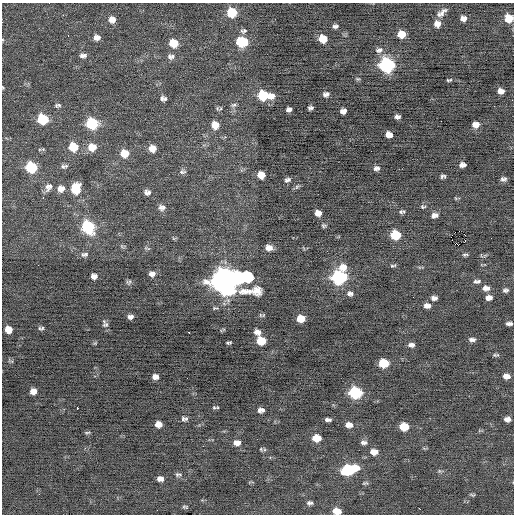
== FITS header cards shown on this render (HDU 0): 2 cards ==
NAXIS1  =                  512 / Axis length
NAXIS2  =                  512 / Axis length

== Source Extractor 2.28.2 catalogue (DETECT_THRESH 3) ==
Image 512 x 512 px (HDU 0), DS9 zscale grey, 1 PNG px = 1 image px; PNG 516 x 516 px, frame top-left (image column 1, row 512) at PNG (2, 3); no overlay
Background -0.0436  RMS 0.77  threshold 2.32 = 3 sigma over >= 5 px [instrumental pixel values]
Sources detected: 141; all 141 listed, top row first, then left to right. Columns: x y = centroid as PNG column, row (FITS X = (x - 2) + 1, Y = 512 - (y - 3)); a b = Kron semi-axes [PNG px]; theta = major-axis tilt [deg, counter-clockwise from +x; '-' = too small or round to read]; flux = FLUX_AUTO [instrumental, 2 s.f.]
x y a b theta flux
232 13 8 7 - 1500
442 13 13 6 41 290
463 18 6 5 - 270
509 18 7 7 - 900
112 19 8 7 - 330
437 24 8 7 - 330
335 26 6 5 - 130
244 31 9 6 5 130
401 34 7 6 - 670
68 36 2 2 - 32
98 37 7 5 -80 150
95 38 8 5 -78 200
323 39 7 6 - 870
242 42 10 8 -1 1700
173 43 8 7 - 1000
379 50 11 7 16 190
83 55 9 6 4 190
169 57 9 6 -84 140
172 57 8 5 62 130
387 65 8 8 - 8700
449 80 5 3 - 73
3 87 3 2 - 50
501 91 6 5 - 310
326 94 7 5 13 160
264 95 12 7 -6 2600
162 99 8 4 -82 110
165 99 6 5 - 120
512 100 2 2 - 84
58 105 8 5 10 120
233 105 8 5 16 110
217 108 6 4 -73 73
311 108 5 4 - 130
289 109 5 4 - 160
343 111 6 5 - 260
397 117 6 4 6 160
42 119 8 7 - 2700
92 124 8 7 - 3500
215 125 8 7 - 580
476 125 7 6 - 360
389 134 6 5 - 370
73 147 9 8 - 1300
92 147 10 8 3 730
152 148 8 7 - 510
124 153 9 8 - 840
462 165 6 5 - 220
63 166 8 7 - 140
31 167 8 7 - 3200
376 168 7 5 3 170
182 172 10 6 1 150
261 175 7 6 - 620
443 176 5 4 - 120
503 179 5 4 - 140
287 180 8 5 19 150
48 187 12 9 55 330
297 187 7 5 46 100
60 188 9 5 89 240
62 188 8 6 72 210
76 189 10 8 78 1400
147 192 9 7 -9 220
43 197 3 3 - 41
423 207 8 5 -1 90
162 208 9 7 -4 230
404 211 5 3 - 52
401 212 6 6 - 91
318 213 6 5 - 330
434 215 8 6 11 220
324 225 6 5 - 92
88 227 9 8 - 4700
395 235 7 7 - 1900
465 235 2 2 - 33
451 237 2 2 - 31
465 240 3 2 - 63
457 245 5 3 - 1200
122 246 8 4 -4 81
147 248 9 3 -15 72
269 248 8 6 -4 330
84 254 10 6 7 170
465 255 7 4 5 90
393 266 8 4 12 81
343 267 10 8 17 610
152 274 7 6 - 240
94 276 7 6 - 220
339 277 8 8 - 7200
225 281 18 11 -4 58000
475 281 7 5 -36 110
478 281 5 4 - 79
129 282 8 6 50 120
486 288 9 6 -2 280
506 290 7 5 1 130
350 294 8 6 -7 180
434 298 7 5 1 210
489 298 7 5 2 300
427 306 7 5 0 270
260 315 7 5 -57 88
130 317 6 5 - 180
301 319 7 6 - 770
509 324 6 3 1 160
105 325 9 7 16 140
42 328 7 5 51 90
8 329 6 6 - 600
189 332 3 2 - 240
257 332 7 6 - 300
472 339 7 4 -3 170
261 341 7 6 - 1200
95 343 6 4 44 58
229 343 5 3 - 82
411 345 7 5 1 190
496 355 8 4 7 88
383 363 8 6 -3 1700
506 376 7 5 1 350
155 377 7 5 -3 260
33 391 6 5 - 340
355 393 8 7 - 4500
77 408 3 2 - 130
214 408 7 5 0 89
259 410 6 4 -64 140
262 410 7 4 -56 120
184 419 8 6 -7 140
507 419 6 5 - 240
328 420 6 3 -1 150
158 424 6 5 - 450
349 425 8 6 -4 360
404 427 7 6 - 1100
87 433 7 3 5 68
316 438 7 6 - 910
364 442 8 5 5 150
237 443 8 6 2 320
261 449 5 4 - 62
264 450 6 4 18 72
374 452 8 6 -5 450
349 469 12 7 12 4100
439 471 6 4 72 75
178 474 9 5 0 110
162 478 7 4 -63 140
159 479 5 4 - 160
365 483 8 4 14 78
472 495 8 4 -12 71
310 503 7 4 -3 140
185 507 8 4 -13 78
420 509 3 2 - 260
337 511 7 5 -11 650
At the frame edge (FLAGS 8, measured only in part): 4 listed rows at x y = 509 18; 3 87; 512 100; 337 511